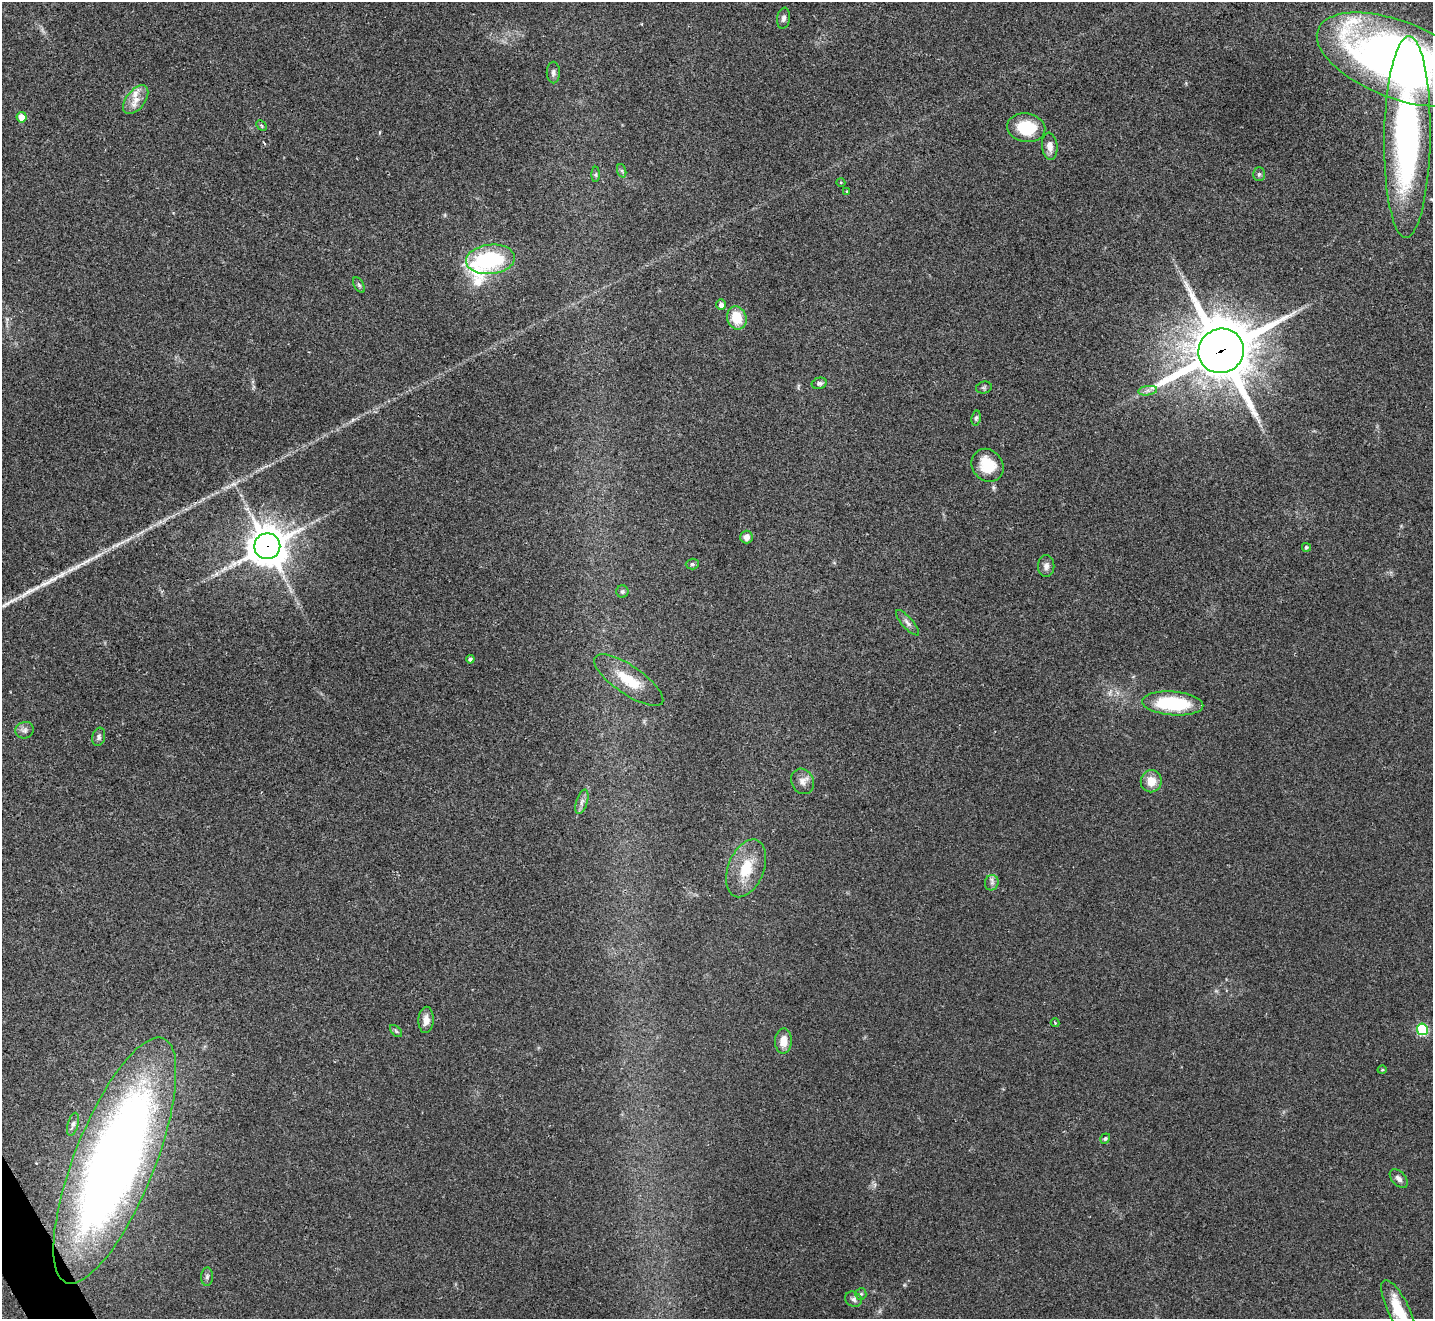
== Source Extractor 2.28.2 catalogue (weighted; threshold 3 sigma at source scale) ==
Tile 7 of 4 x 4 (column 3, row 2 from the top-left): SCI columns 2865-4295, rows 2795-4111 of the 5732 x 5722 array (HDU 1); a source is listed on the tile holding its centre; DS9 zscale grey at full resolution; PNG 1435 x 1321 px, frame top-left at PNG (2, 2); each listed source drawn as its Kron ellipse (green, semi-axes under 4 px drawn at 4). Shown black and unused: <1% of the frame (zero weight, under 2 of 3 exposures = <1% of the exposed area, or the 3 px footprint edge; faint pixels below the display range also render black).
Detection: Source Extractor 2.28.2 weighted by HDU 2 'WHT'; one run over the whole footprint, this tile lists its part. Background 0.0856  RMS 0.0079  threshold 0.0354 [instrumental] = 3 sigma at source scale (4.5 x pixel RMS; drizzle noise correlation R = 1.50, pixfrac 1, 0.05/0.05 arcsec/px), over >= 5 px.
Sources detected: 57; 2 inside a brighter listed object's ellipse — not listed separately; the other 55 listed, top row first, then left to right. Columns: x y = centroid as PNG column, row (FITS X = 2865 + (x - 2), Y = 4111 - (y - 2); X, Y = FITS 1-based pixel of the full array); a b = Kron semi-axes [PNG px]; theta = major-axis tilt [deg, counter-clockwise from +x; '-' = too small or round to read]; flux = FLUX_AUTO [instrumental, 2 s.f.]
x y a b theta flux
783 18 11 6 81 2.6
1397 60 85 38 -21 560
553 73 11 6 89 2.9
136 100 17 9 53 8.8
22 117 5 5 - 10
261 126 6 4 -45 1.4
1026 128 19 14 -9 29
1407 137 101 23 89 260
1050 146 13 7 -84 6.3
622 171 7 4 -72 1.5
596 174 7 4 89 1.4
1259 174 7 5 90 1.5
841 183 4 3 - 0.6
846 191 3 2 - 1.3
490 259 24 14 6 76
359 285 9 4 -59 1.7
721 305 5 5 - 3.7
737 318 12 9 -72 19
1221 351 23 22 - 5200
819 383 7 5 13 2.2
984 388 8 6 14 1.5
1148 391 9 4 8 2.7
976 418 7 4 81 1.6
987 465 17 15 -50 23
746 537 6 6 - 4.7
267 546 13 13 - 2000
1306 547 4 4 - 1.6
692 564 6 5 - 1.3
1046 566 11 8 89 3.7
622 592 6 6 - 1.8
907 623 16 5 -48 3.5
470 659 4 4 - 2
629 680 41 14 -34 27
1173 703 30 12 -4 57
25 730 9 8 - 3.2
99 737 9 6 74 2.7
803 781 13 11 -60 5.5
1151 781 11 10 - 11
582 802 13 5 72 3.5
746 868 30 18 68 24
992 883 8 6 74 2.5
426 1020 13 7 87 5.8
1055 1023 4 3 - 0.66
1422 1029 5 5 - 66
396 1031 7 4 -45 1.3
783 1041 12 8 87 9.3
1382 1070 5 3 - 0.74
73 1124 12 5 75 2.7
1105 1139 5 4 - 1.3
115 1160 131 40 68 850
1399 1178 11 6 -47 3.5
207 1277 9 6 88 2.2
861 1294 6 5 - 1.6
853 1299 8 7 - 2.7
1399 1310 32 10 -64 25
Overlapping masked pixels (flux is a lower limit): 2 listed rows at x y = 1221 351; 267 546
Isophote crosses this tile's border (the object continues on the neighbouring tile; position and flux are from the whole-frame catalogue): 2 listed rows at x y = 1397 60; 1399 1310
Unlisted compact peaks at least as high as the median listed source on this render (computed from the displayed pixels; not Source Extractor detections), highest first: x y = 44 584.